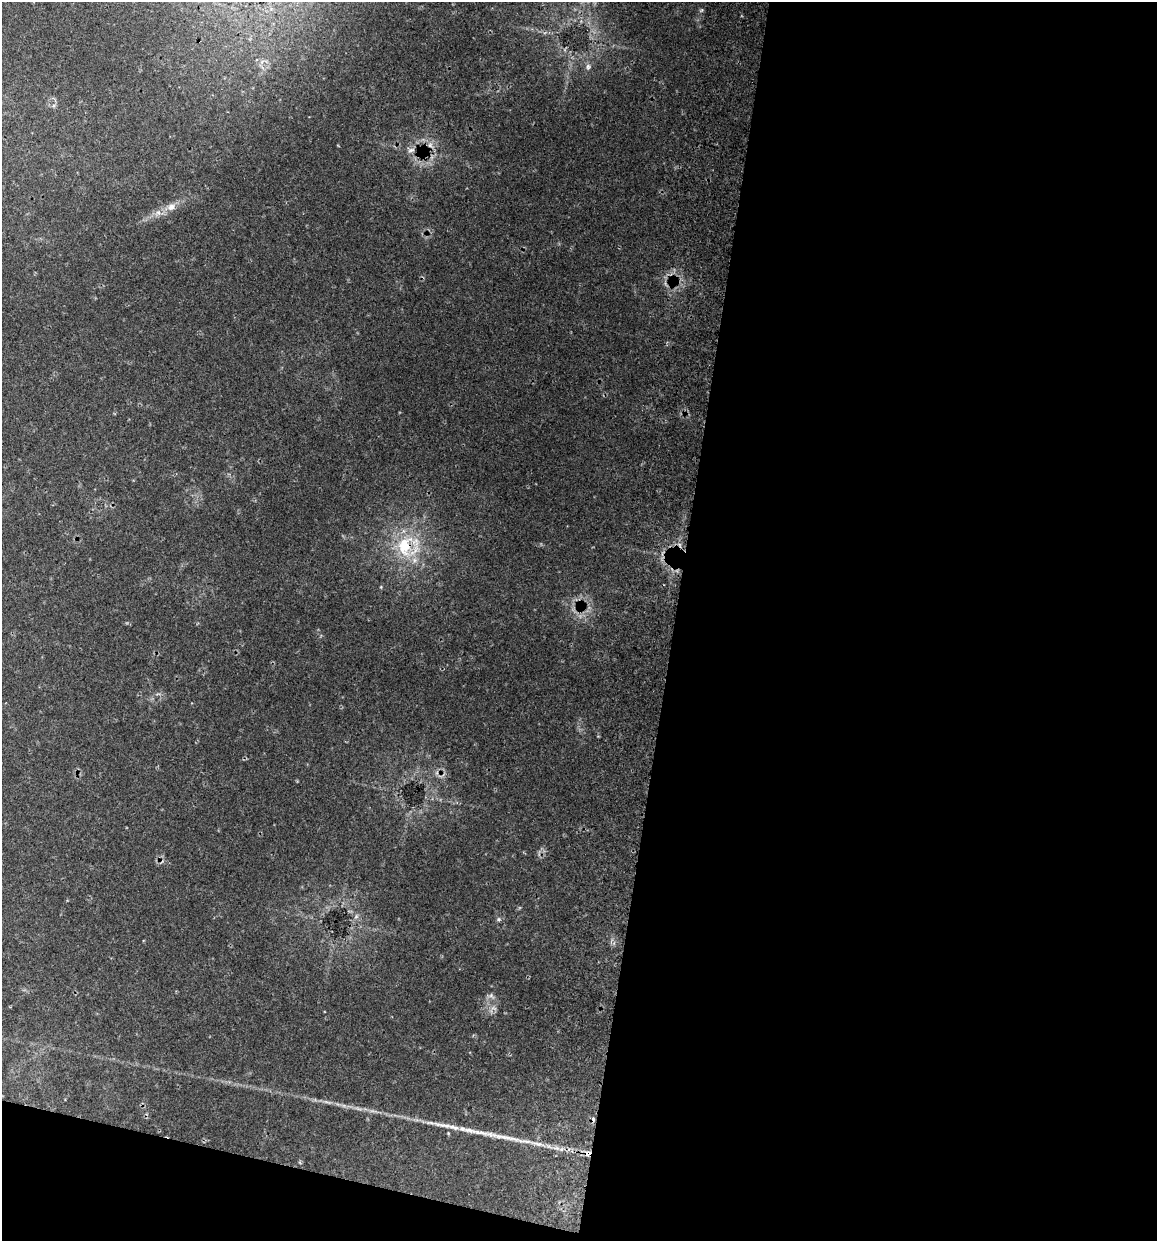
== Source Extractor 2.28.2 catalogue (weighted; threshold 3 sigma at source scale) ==
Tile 16 of 4 x 4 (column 4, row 4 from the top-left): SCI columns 3647-4801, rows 15-1253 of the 5096 x 4990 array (HDU 1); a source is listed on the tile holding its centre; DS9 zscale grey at full resolution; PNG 1159 x 1243 px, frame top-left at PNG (2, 2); no overlay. Shown black and unused: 45% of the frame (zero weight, under 3 of 5 exposures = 12% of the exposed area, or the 3 px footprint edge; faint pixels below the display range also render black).
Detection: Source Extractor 2.28.2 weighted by HDU 2 'WHT'; one run over the whole footprint, this tile lists its part. Background 0.0943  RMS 0.0046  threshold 0.0206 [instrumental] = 3 sigma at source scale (4.5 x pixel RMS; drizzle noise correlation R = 1.50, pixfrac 1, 0.05/0.05 arcsec/px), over >= 5 px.
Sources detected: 15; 1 cosmic-ray / hot-pixel residue — not listed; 1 inside a brighter listed object's ellipse — not listed separately; the other 13 listed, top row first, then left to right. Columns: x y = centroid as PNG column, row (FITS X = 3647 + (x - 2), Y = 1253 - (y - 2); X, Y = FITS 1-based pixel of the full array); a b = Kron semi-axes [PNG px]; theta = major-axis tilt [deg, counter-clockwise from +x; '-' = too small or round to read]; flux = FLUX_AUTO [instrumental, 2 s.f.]
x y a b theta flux
588 67 9 6 -90 1.5
430 145 8 6 -90 1.6
411 150 10 6 15 1.6
171 207 10 9 - 2.8
405 546 25 16 74 21
381 587 5 3 - 0.41
356 916 6 5 - 1
498 919 7 5 21 0.86
491 995 7 6 - 1.1
470 1130 26 6 -14 5.5
448 1133 5 3 - 0.4
507 1138 38 5 -10 7.6
587 1153 8 7 - 2
Overlapping masked pixels (flux is a lower limit): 2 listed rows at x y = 405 546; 587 1153